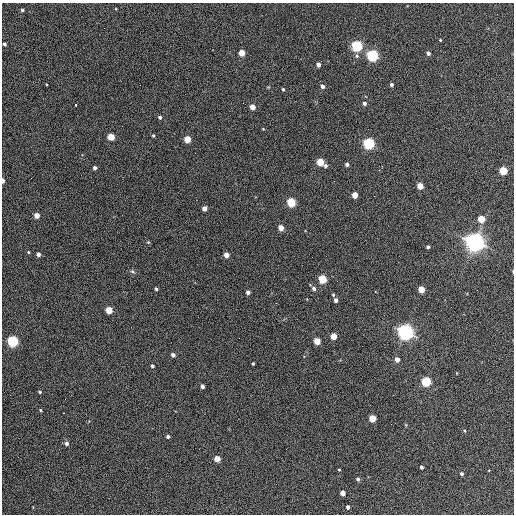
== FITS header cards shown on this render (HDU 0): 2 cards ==
NAXIS1  =                  512 / Axis length
NAXIS2  =                  512 / Axis length

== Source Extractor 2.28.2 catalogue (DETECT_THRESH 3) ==
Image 512 x 512 px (HDU 0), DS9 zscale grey, 1 PNG px = 1 image px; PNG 516 x 516 px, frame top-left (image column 1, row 512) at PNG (2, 3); no overlay
Background 355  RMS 20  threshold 61.4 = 3 sigma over >= 5 px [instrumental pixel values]
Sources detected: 74; all 74 listed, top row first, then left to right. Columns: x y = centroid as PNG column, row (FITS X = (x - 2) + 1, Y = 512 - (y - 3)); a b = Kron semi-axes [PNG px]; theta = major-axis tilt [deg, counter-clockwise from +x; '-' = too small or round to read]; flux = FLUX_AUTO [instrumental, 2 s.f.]
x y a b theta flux
22 10 3 3 - 2.4e+03
440 40 3 2 - 1.1e+03
4 44 4 3 - 3.1e+03
357 46 5 5 - 2.2e+05
242 53 4 4 - 2.4e+04
428 53 4 4 - 4.0e+03
357 56 6 5 - 2.7e+03
372 56 5 5 - 2.8e+05
318 65 4 4 - 6.0e+03
392 84 3 3 - 3.0e+03
322 86 4 4 - 4.6e+03
283 89 4 3 - 1.7e+03
364 103 4 4 - 4.0e+03
76 105 3 3 - 4.5e+03
252 107 4 4 - 1.6e+04
160 117 4 4 - 2.6e+03
263 129 3 3 - 9.3e+02
153 136 4 3 - 1.6e+03
111 137 4 4 - 3.5e+04
187 139 5 4 - 3.0e+04
369 144 5 5 - 2.6e+05
320 162 5 4 - 4.8e+04
347 164 4 3 - 3.6e+03
325 166 4 4 - 2.8e+03
95 168 4 3 - 3.7e+03
503 171 5 4 - 5.8e+04
3 181 4 3 - 7.4e+03
420 186 4 4 - 2.9e+04
355 195 4 4 - 2.2e+04
291 202 5 4 - 9.7e+04
204 209 4 4 - 7.9e+03
37 215 4 4 - 1.6e+04
481 219 5 4 - 3.7e+04
281 228 4 4 - 1.8e+04
148 242 5 3 - 1.2e+03
475 242 7 6 - 1.2e+06
428 247 3 3 - 3.0e+03
28 252 4 3 - 1.3e+03
38 254 4 4 - 5.0e+03
226 255 4 4 - 1.2e+04
312 257 2 2 - 5.9e+02
132 271 6 4 -31 2.1e+03
513 271 4 2 - 1.3e+03
322 279 5 4 - 8.4e+04
156 289 3 3 - 2.3e+03
314 289 5 4 - 4.2e+03
421 289 4 4 - 2.5e+04
248 292 4 4 - 5.0e+03
333 295 4 3 - 1.6e+03
336 300 4 4 - 5.0e+03
276 303 2 2 - 8.0e+02
109 310 4 4 - 3.5e+04
405 332 6 6 - 8.0e+05
334 336 4 4 - 2.6e+04
13 341 5 5 - 2.1e+05
317 341 4 4 - 3.2e+04
173 355 4 4 - 4.7e+03
397 359 4 4 - 8.6e+03
253 363 3 2 - 1.7e+03
152 366 4 3 - 3.3e+03
426 382 5 4 - 1.5e+05
202 386 4 3 - 4.7e+03
40 392 4 3 - 1.8e+03
41 410 4 3 - 1.5e+03
372 419 4 4 - 3.8e+04
168 436 3 3 - 3.1e+03
66 443 5 5 - 4.0e+03
217 459 4 4 - 2.2e+04
421 467 3 3 - 2.5e+03
339 470 3 3 - 1.2e+03
462 474 4 3 - 2.7e+03
358 479 4 4 - 3.1e+03
343 493 4 4 - 1.2e+04
348 507 4 3 - 4.0e+03
At the frame edge (FLAGS 8, measured only in part): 2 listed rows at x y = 3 181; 513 271